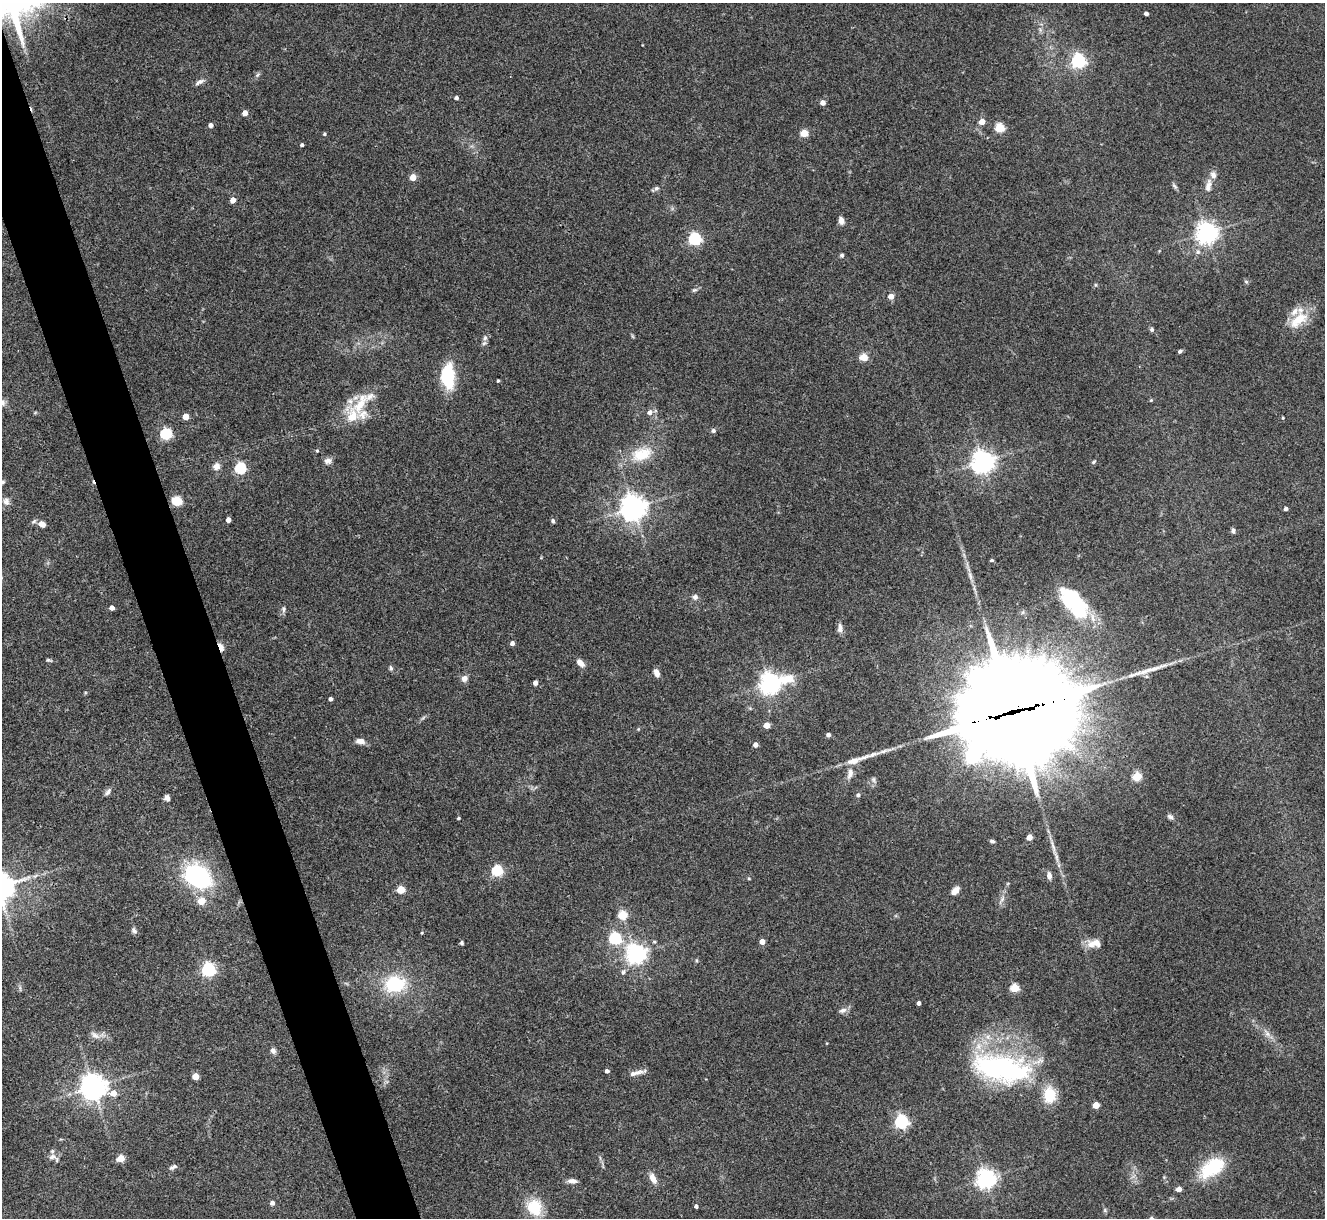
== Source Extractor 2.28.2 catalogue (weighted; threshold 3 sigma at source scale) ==
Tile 11 of 4 x 4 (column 3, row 3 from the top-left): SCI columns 2651-3973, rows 1489-2704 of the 5298 x 5285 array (HDU 1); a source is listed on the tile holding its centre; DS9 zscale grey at full resolution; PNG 1327 x 1220 px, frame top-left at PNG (2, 3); no overlay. Shown black and unused: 4% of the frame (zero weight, under 3 of 4 exposures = <1% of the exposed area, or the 3 px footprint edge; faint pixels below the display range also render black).
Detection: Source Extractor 2.28.2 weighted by HDU 2 'WHT'; one run over the whole footprint, this tile lists its part. Background 0.143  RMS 0.0071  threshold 0.0322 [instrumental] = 3 sigma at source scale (4.5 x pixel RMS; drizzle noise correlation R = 1.50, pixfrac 1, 0.05/0.05 arcsec/px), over >= 5 px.
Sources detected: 144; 1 cosmic-ray / hot-pixel residue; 3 long thin detections or spike segments (spike, bleed or trail) — not listed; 7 inside a brighter listed object's ellipse — not listed separately; the other 133 listed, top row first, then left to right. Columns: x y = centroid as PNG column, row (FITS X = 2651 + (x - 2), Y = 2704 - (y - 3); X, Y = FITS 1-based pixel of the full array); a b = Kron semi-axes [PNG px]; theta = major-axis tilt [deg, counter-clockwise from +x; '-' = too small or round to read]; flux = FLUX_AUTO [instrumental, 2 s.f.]
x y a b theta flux
1146 14 4 3 - 2.4
1078 61 6 6 - 170
257 75 7 4 70 1.3
199 82 13 5 29 2.7
456 98 4 4 - 1.8
823 103 5 4 - 4.5
245 113 4 4 - 5.4
982 121 4 4 - 9.4
211 125 4 4 - 3.1
1000 128 5 5 - 38
804 133 5 4 - 20
325 134 4 4 - 0.89
302 145 4 4 - 1.3
413 177 4 4 - 12
1175 186 10 4 -51 1.4
1208 186 18 8 76 5.7
656 188 7 6 - 1.7
233 200 4 4 - 6.4
841 221 6 5 - 5.4
1206 233 7 7 - 500
695 239 6 5 - 110
842 255 4 4 - 1.7
1246 282 6 5 - 1.1
694 290 8 4 26 1.5
891 296 4 4 - 7.1
1298 320 30 14 37 18
1152 329 5 5 - 1.3
485 338 7 6 - 2
1180 351 4 3 - 1.4
864 357 5 5 - 23
448 376 31 15 -88 30
498 380 3 3 - 0.77
1151 400 4 4 - 0.82
2 402 10 8 -17 3.2
360 404 40 14 60 22
650 412 7 6 - 3.2
186 416 4 4 - 9.5
1283 418 4 3 - 0.71
713 431 5 5 - 1.9
166 434 5 5 - 74
317 451 4 4 - 0.79
641 454 31 18 19 23
328 461 10 8 12 3
983 462 8 7 - 480
1094 462 7 4 45 1.1
216 466 10 9 - 3.7
240 468 5 5 - 75
2 482 7 5 18 1.6
6 501 10 8 -81 3.7
177 501 5 5 - 42
633 508 8 8 - 740
1286 509 4 3 - 2.7
228 520 4 4 - 4.2
553 521 6 4 -65 1.4
42 524 7 6 - 5.9
1233 530 6 5 - 1.7
992 560 4 3 - 1.1
695 597 6 6 - 2.8
1074 603 40 20 -50 57
112 608 4 4 - 3.8
284 609 9 6 84 1.9
840 628 12 7 89 3.4
512 643 4 4 - 2.8
220 647 7 4 -72 21
49 660 8 4 -16 1.1
580 663 10 6 -45 4.8
391 668 7 5 -87 1.4
656 673 9 6 -68 3.6
464 678 8 7 - 3.7
535 683 4 4 - 3.7
770 683 9 7 16 490
330 699 4 4 - 2
1012 712 51 32 17 22000
767 725 4 4 - 10
828 735 4 4 - 2.7
360 741 11 7 -6 4.2
756 745 4 4 - 3.9
856 760 41 7 19 11
850 774 16 7 74 4.7
1137 777 5 5 - 33
108 792 11 5 50 2.3
858 795 5 5 - 1.7
167 798 8 7 - 2.3
1170 817 9 6 -26 1.9
458 818 3 3 - 1.1
1029 837 4 4 - 8.5
992 841 6 4 -18 1.6
497 871 5 5 - 69
35 876 7 4 33 1.7
197 876 26 20 -31 90
1049 876 8 6 -81 3.5
401 890 5 5 - 23
955 891 11 7 42 4.8
1002 899 11 4 58 2.3
201 901 6 5 - 13
623 915 5 5 - 35
134 930 8 6 -53 1.9
422 933 4 3 - 0.63
615 938 6 5 - 91
654 942 5 4 - 1
762 942 4 4 - 6.4
462 943 4 4 - 1.1
1094 943 18 9 8 8.1
636 954 7 7 - 350
208 970 6 6 - 160
623 972 8 5 73 1.8
395 984 23 18 5 38
1015 988 5 5 - 30
919 1003 4 3 - 2.4
843 1010 11 7 25 3
1267 1033 13 6 -60 3.6
95 1035 15 7 -31 3.9
273 1051 8 6 -58 2.5
1002 1068 75 32 -10 130
607 1071 4 4 - 2.5
636 1073 20 5 15 4
195 1076 5 5 - 13
93 1087 8 8 - 780
113 1093 8 6 -28 8
1096 1105 4 4 - 14
901 1122 6 6 - 140
52 1157 11 8 26 3.9
121 1158 5 5 - 18
173 1167 11 5 26 2
1212 1167 33 18 37 35
653 1178 15 7 -62 5.2
986 1179 6 6 - 390
572 1181 11 6 -2 3.4
1179 1189 4 4 - 6.1
272 1203 5 5 - 3.1
696 1206 3 3 - 1.9
534 1207 17 15 -61 24
1105 1210 6 5 - 1.1
Overlapping masked pixels (flux is a lower limit): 2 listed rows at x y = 220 647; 1012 712
Isophote crosses this tile's border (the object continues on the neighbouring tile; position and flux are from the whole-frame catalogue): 2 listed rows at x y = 2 402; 2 482